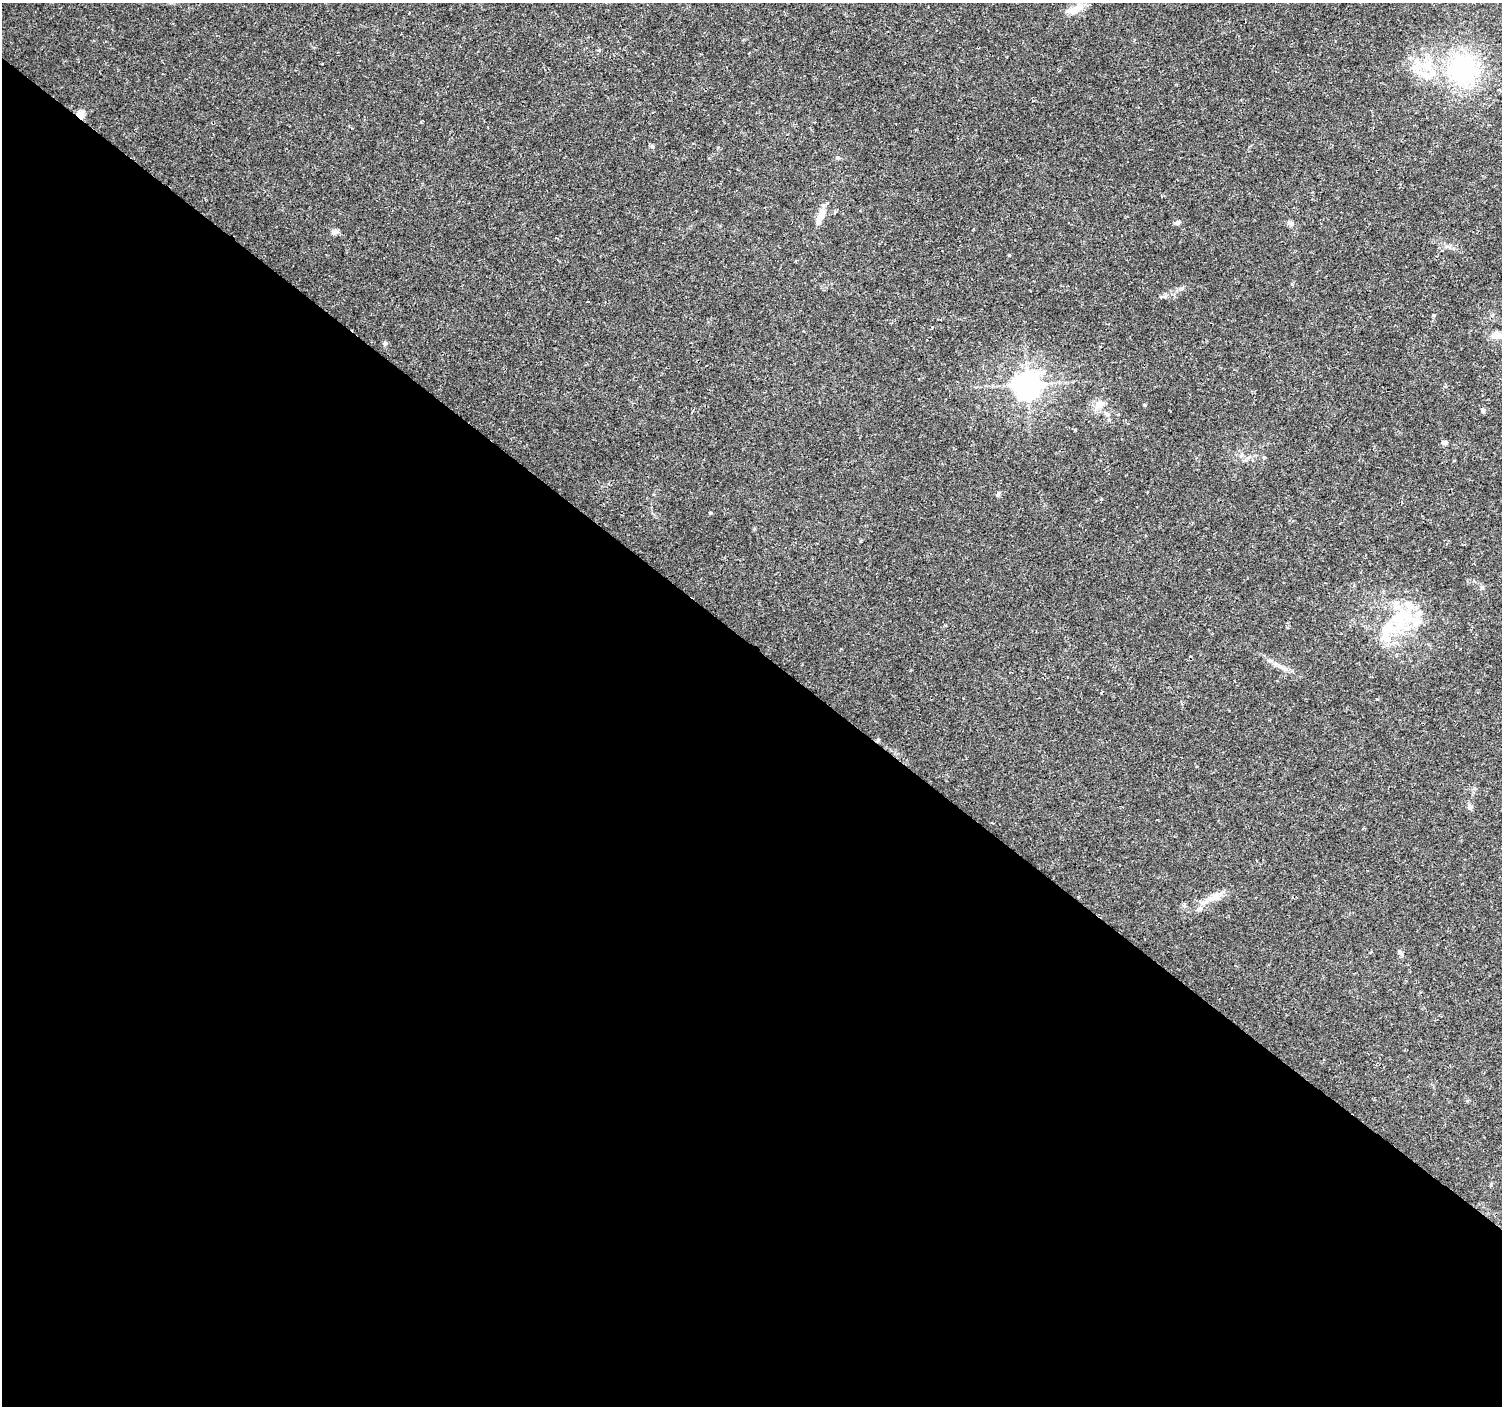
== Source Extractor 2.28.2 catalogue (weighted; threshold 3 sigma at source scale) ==
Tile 14 of 4 x 4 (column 2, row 4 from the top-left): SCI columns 1506-3005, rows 238-1641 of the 6006 x 6026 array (HDU 1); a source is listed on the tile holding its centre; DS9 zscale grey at full resolution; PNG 1504 x 1408 px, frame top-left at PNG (2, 3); no overlay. Shown black and unused: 54% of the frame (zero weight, under 2 of 3 exposures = <1% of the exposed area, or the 3 px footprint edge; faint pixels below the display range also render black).
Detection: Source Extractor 2.28.2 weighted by HDU 2 'WHT'; one run over the whole footprint, this tile lists its part. Background 0.0217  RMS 0.0027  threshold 0.0123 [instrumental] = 3 sigma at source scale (4.5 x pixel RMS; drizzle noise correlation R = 1.50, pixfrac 1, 0.0396/0.0396 arcsec/px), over >= 5 px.
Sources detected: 40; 1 cosmic-ray / hot-pixel residue — not listed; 8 inside a brighter listed object's ellipse — not listed separately; the other 31 listed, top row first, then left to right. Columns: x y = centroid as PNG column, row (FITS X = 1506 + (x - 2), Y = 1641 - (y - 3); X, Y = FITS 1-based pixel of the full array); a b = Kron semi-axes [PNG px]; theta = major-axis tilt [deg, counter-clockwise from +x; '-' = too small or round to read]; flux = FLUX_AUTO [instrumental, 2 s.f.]
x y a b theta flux
1076 9 16 8 25 4.1
1427 65 23 19 65 9.2
1463 69 30 28 -56 34
81 115 10 8 -75 2.1
821 214 19 9 67 2.9
1177 222 7 5 15 0.75
1291 223 8 7 - 0.83
334 232 8 7 - 0.97
1009 255 4 3 - 0.24
1292 284 5 3 - 0.26
1497 336 17 9 -2 2.8
385 343 6 6 - 0.55
1043 372 8 7 - 1.2
1027 384 8 8 - 330
1099 404 12 9 31 2.8
1144 405 4 3 - 0.31
1483 410 4 3 - 1.7
692 412 3 3 - 0.26
1444 442 7 5 -6 0.86
1241 455 7 4 72 0.47
1264 458 5 3 - 0.33
998 494 7 4 47 0.42
710 513 3 3 - 0.49
1419 613 13 9 33 2.1
1388 629 44 26 64 16
1275 664 8 4 -36 0.8
1377 699 4 3 - 0.21
1181 703 5 3 - 0.29
1470 806 8 7 - 0.83
1212 897 23 6 34 2.9
1400 952 9 4 -58 0.56
Overlapping masked pixels (flux is a lower limit): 1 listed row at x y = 81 115
Isophote crosses this tile's border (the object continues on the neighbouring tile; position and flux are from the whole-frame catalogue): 1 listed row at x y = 1497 336
Unlisted compact peaks at least as high as the median listed source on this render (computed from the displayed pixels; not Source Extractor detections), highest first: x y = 1434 315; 652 146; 837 157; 1101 499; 1075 430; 1482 587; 932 327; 861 541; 1474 788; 1181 289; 1109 420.